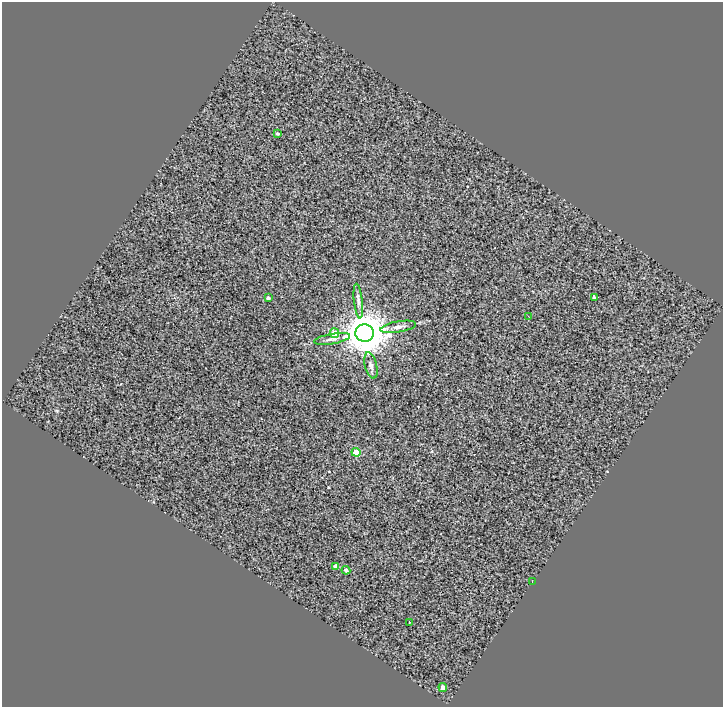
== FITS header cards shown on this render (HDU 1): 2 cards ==
NAXIS1  =                  721
NAXIS2  =                  705

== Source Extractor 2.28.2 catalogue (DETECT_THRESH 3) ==
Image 721 x 705 px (HDU 1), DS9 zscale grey, 1 PNG px = 1 image px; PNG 725 x 709 px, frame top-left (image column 1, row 705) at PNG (2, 2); each listed source drawn as its Kron ellipse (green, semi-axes under 4 px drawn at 4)
Background 0.121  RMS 1.5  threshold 4.47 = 3 sigma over >= 5 px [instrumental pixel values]
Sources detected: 16; all 16 listed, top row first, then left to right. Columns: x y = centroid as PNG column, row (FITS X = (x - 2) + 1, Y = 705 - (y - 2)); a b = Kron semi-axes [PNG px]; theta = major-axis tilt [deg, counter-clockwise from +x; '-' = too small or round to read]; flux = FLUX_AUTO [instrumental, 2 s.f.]
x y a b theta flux
277 133 3 3 - 160
594 297 3 3 - 180
268 298 3 3 - 230
358 301 17 4 -83 380
528 316 2 2 - 49
398 327 18 5 10 470
335 333 5 4 - 1300
365 333 9 8 - 380000
332 339 18 5 10 470
371 365 13 6 -76 410
356 452 4 4 - 2900
336 567 4 4 - 570
346 570 4 4 - 310
532 582 2 2 - 230
409 622 2 2 - 65
443 687 4 4 - 430